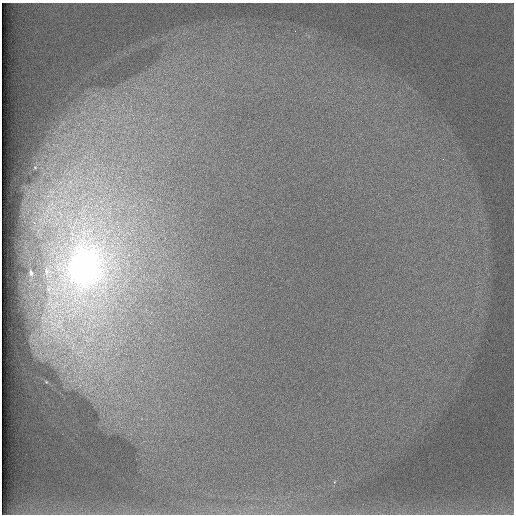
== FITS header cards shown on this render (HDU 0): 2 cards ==
NAXIS1  =                  512 /
NAXIS2  =                  512 /

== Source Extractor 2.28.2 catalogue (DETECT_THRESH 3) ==
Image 512 x 512 px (HDU 0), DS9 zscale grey, 1 PNG px = 1 image px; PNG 516 x 516 px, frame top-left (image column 1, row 512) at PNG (2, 3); no overlay
Background 98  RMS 2.9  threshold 8.77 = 3 sigma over >= 5 px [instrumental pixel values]
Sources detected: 4; all 4 listed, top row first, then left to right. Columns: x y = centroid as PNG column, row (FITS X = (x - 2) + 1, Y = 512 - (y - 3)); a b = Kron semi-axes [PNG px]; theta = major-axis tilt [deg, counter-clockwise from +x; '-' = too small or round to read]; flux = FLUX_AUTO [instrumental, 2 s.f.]
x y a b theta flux
84 266 40 30 80 140000
46 272 9 8 - 860
31 273 4 2 - 330
46 382 5 4 - 300